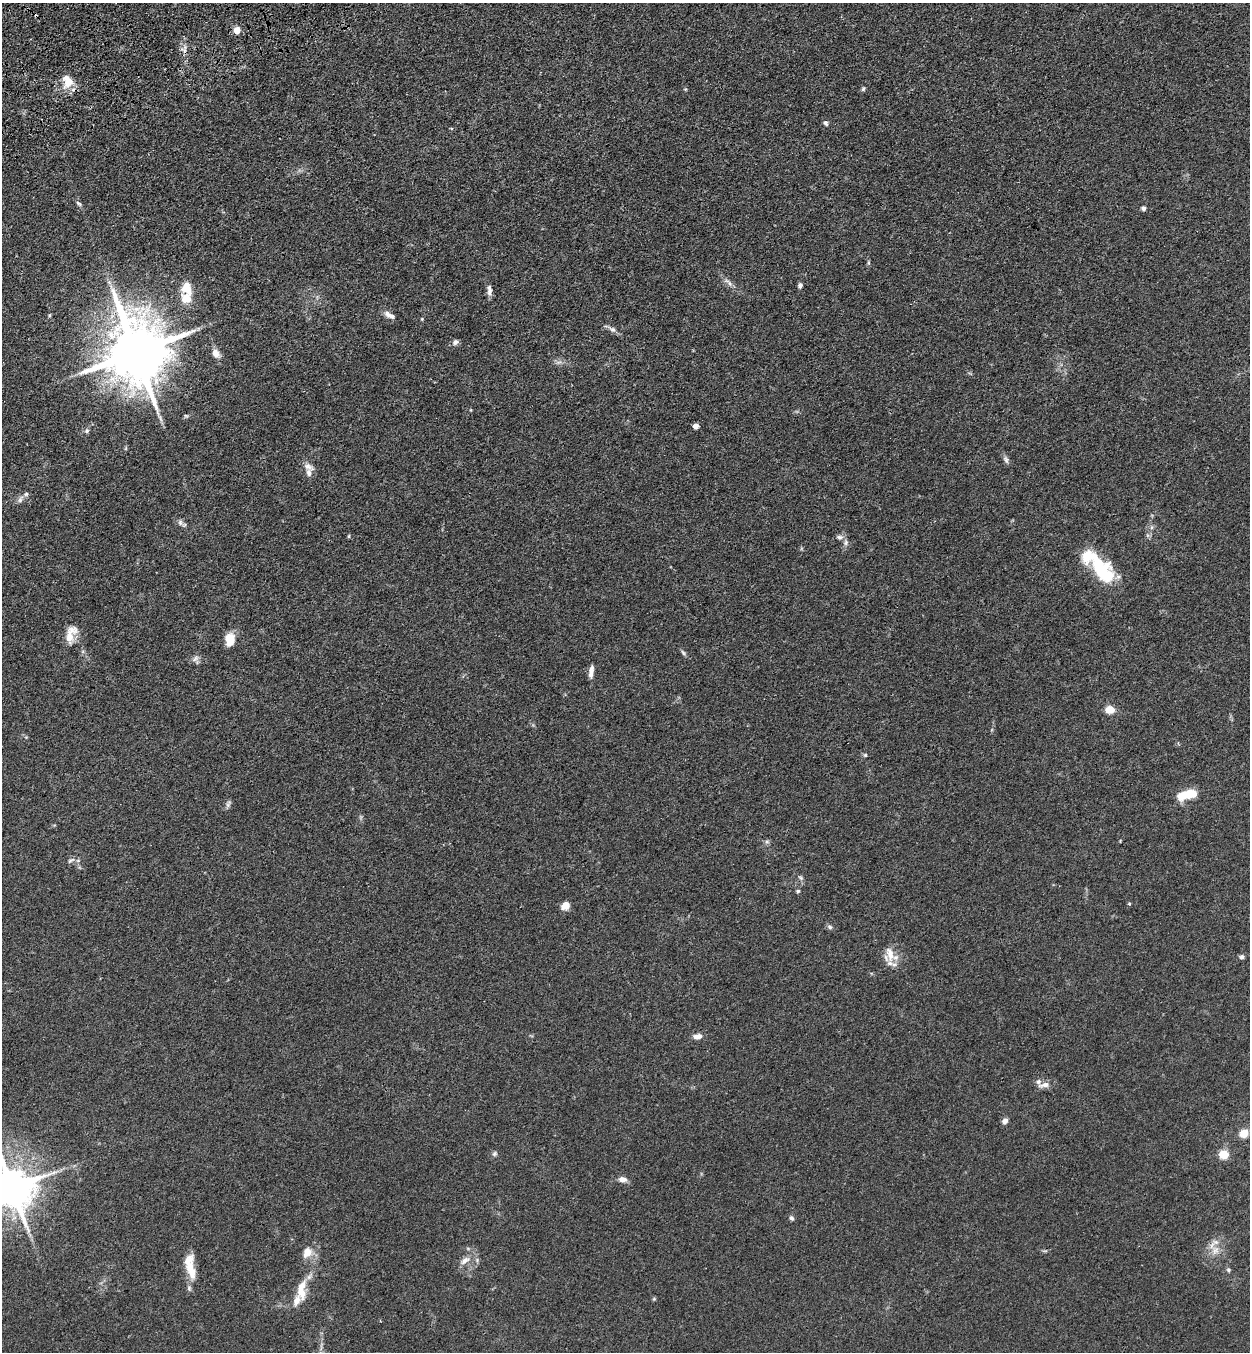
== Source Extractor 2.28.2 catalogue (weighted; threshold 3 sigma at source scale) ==
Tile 11 of 4 x 4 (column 3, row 3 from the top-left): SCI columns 2699-3946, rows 1465-2814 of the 5522 x 5630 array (HDU 1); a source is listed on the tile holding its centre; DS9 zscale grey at full resolution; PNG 1252 x 1354 px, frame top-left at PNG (2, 3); no overlay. Shown black and unused: <1% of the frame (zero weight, under 3 of 4 exposures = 6% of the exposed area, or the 3 px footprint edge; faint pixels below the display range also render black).
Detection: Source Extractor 2.28.2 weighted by HDU 2 'WHT'; one run over the whole footprint, this tile lists its part. Background 0.0704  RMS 0.0041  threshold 0.0184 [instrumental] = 3 sigma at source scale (4.5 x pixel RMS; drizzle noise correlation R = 1.50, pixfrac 1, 0.05/0.05 arcsec/px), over >= 5 px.
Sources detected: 79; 1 too faint to see at this stretch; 1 inside a brighter object's white glare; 2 cosmic-ray / hot-pixel residue — not listed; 9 inside a brighter listed object's ellipse — not listed separately; the other 66 listed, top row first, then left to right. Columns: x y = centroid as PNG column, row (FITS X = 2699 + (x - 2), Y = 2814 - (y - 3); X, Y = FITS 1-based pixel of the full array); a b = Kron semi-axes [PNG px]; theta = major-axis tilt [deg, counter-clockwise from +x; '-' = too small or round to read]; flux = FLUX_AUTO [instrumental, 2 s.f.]
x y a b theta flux
237 30 5 4 - 7.3
68 83 18 14 45 6.2
685 89 5 4 - 0.4
863 89 6 4 60 0.66
826 123 7 5 -58 0.89
79 203 9 5 -41 0.87
1143 208 6 5 - 0.96
868 263 6 4 72 0.48
729 283 11 5 -57 1.6
800 285 6 5 - 1.1
187 288 17 13 -66 6.5
489 290 15 6 -89 1.8
387 314 10 7 -39 1.9
50 315 5 3 - 0.45
422 319 4 4 - 0.39
612 329 14 6 -28 1.8
455 342 9 7 36 1.3
136 352 21 16 -76 3400
216 353 11 8 -69 3.1
186 416 5 5 - 0.56
696 426 5 4 - 2.4
87 431 7 6 - 0.85
1006 460 11 6 -65 1.2
308 466 16 8 -33 2.3
20 499 11 6 66 1.4
180 522 9 7 -70 1.4
1152 527 6 4 71 0.75
349 536 5 3 - 0.45
839 537 10 7 -9 1.4
846 543 8 7 - 1.3
1099 568 24 23 - 17
71 634 25 11 69 5.6
230 639 13 10 82 6.5
683 652 9 4 -62 0.8
195 659 12 6 33 1.5
591 671 15 5 82 2.5
1110 710 10 8 1 4.3
865 755 5 5 - 0.57
1187 795 24 9 15 9.3
228 804 11 5 65 1.1
1120 841 5 3 - 0.3
767 842 7 6 - 0.87
70 860 9 5 43 1
801 878 8 4 -31 0.73
798 891 5 5 - 0.59
1129 904 4 4 - 0.42
565 906 9 8 - 3.4
830 927 8 6 -17 0.91
890 954 24 11 -79 5.8
1242 957 7 6 - 0.96
697 1036 10 6 6 2.5
1044 1085 17 7 9 2.5
1005 1121 7 6 - 1.9
1244 1134 7 6 - 6.9
494 1154 8 6 33 0.85
1224 1154 5 5 - 15
622 1179 9 6 -7 2.3
12 1188 14 12 -67 1400
791 1218 7 5 -51 0.85
1215 1250 13 12 - 4.2
307 1252 15 11 57 4.6
465 1260 15 8 34 3
190 1266 33 11 -80 8.9
1228 1270 6 6 - 0.78
301 1290 29 11 87 8.1
654 1299 5 5 - 0.49
Overlapping masked pixels (flux is a lower limit): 1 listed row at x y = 68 83
Isophote crosses this tile's border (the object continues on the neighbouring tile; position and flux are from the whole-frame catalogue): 1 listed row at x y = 12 1188